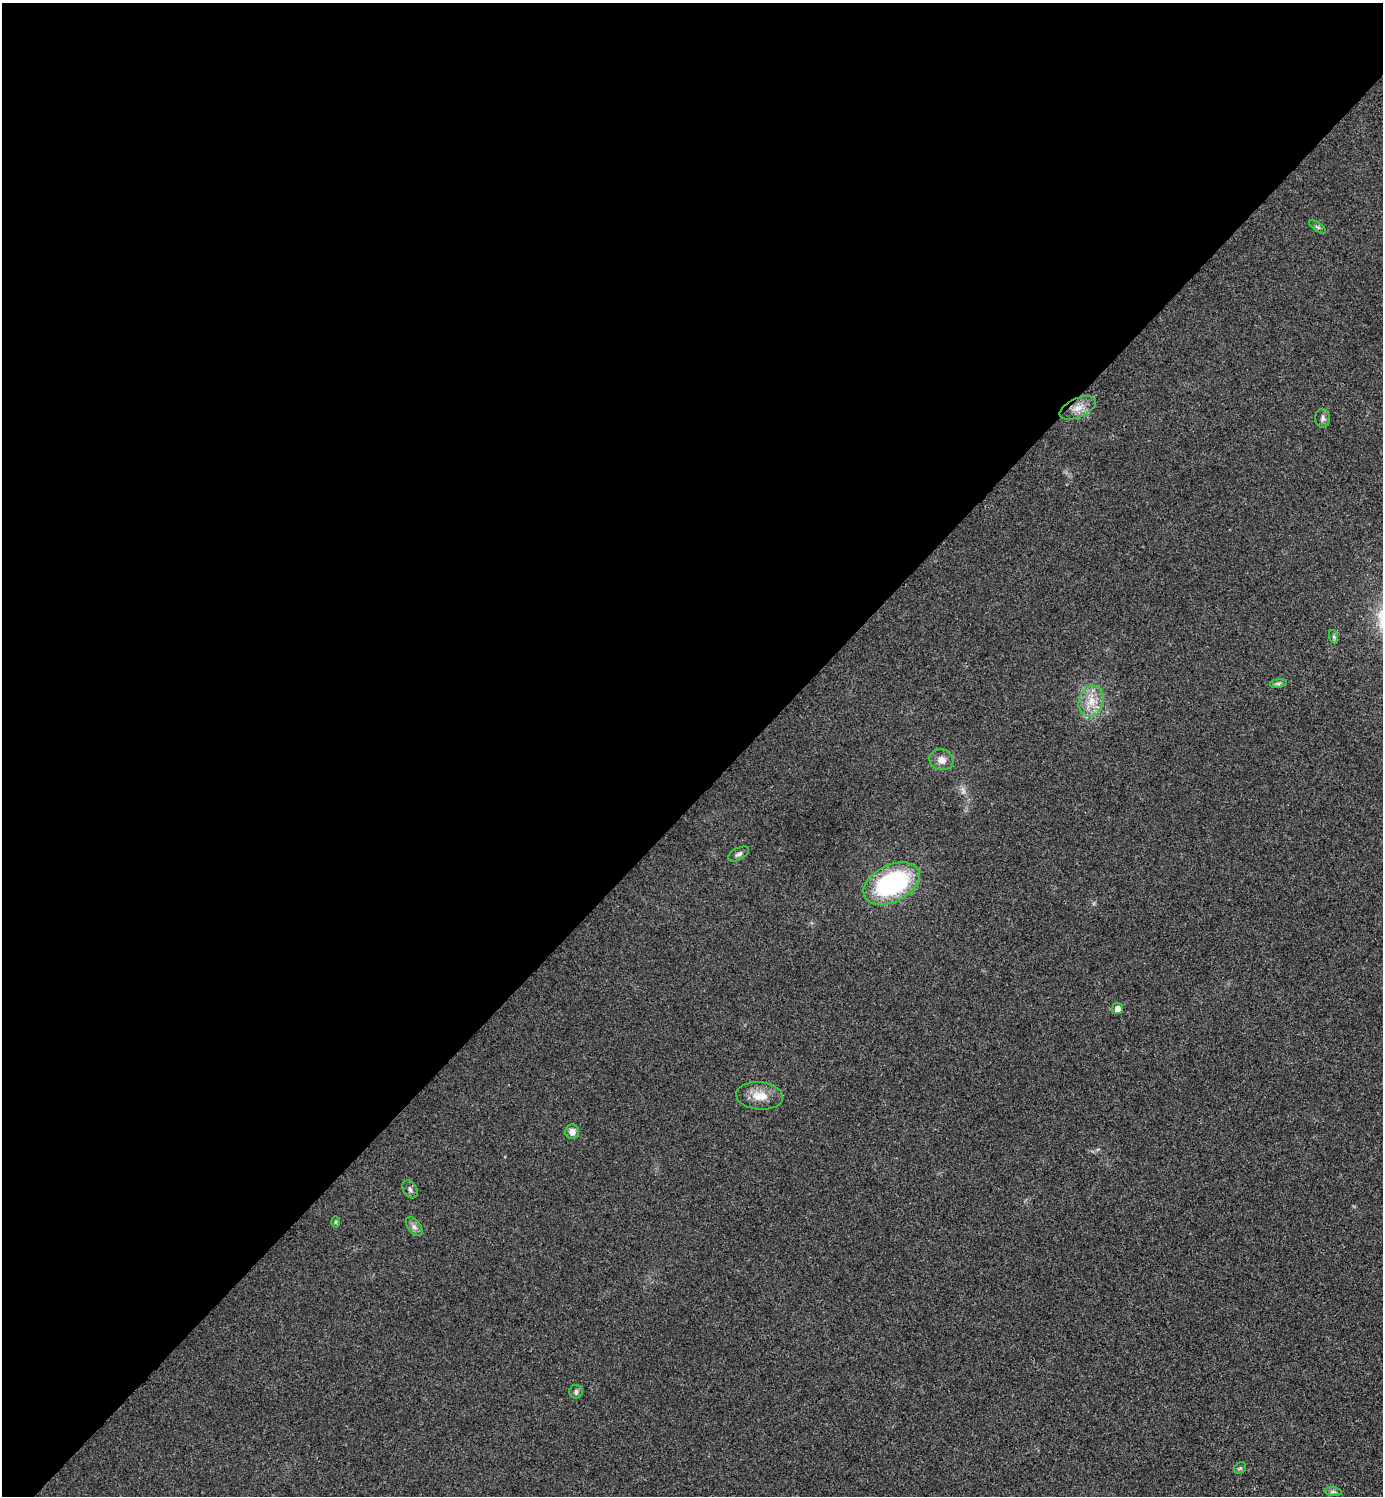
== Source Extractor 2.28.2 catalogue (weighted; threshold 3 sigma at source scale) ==
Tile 2 of 4 x 4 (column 2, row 1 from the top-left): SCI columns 1541-2921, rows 4488-5981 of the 5984 x 5984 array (HDU 1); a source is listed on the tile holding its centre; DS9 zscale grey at full resolution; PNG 1385 x 1498 px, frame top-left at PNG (2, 3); each listed source drawn as its Kron ellipse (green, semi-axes under 4 px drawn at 4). Shown black and unused: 54% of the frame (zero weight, under 3 of 4 exposures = <1% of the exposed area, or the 3 px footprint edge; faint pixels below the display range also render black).
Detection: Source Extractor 2.28.2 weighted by HDU 2 'WHT'; one run over the whole footprint, this tile lists its part. Background 0.0199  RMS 0.0054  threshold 0.0245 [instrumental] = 3 sigma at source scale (4.5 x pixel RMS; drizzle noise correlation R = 1.50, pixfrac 1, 0.05/0.05 arcsec/px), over >= 5 px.
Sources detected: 19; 1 too faint to see at this stretch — neither listed nor drawn; the other 18 listed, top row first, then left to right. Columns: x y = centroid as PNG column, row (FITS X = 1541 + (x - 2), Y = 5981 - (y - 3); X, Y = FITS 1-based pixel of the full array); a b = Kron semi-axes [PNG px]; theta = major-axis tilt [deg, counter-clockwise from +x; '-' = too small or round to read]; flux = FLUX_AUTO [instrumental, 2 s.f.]
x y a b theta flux
1318 227 10 4 -33 0.99
1078 408 19 9 24 5.7
1323 418 9 7 90 1.9
1334 637 7 4 -72 0.98
1278 683 9 4 9 1.1
1091 701 16 12 70 8.8
941 760 12 10 -17 4.3
739 854 11 6 28 1.8
892 884 30 18 26 75
1118 1008 5 5 - 3.2
760 1096 23 13 -5 8.9
572 1132 7 7 - 3.2
410 1189 9 7 -60 1.8
335 1222 6 4 89 0.79
414 1227 11 6 -52 2.2
576 1392 7 6 - 1.5
1240 1468 6 5 - 0.87
1333 1492 8 4 -8 1.2